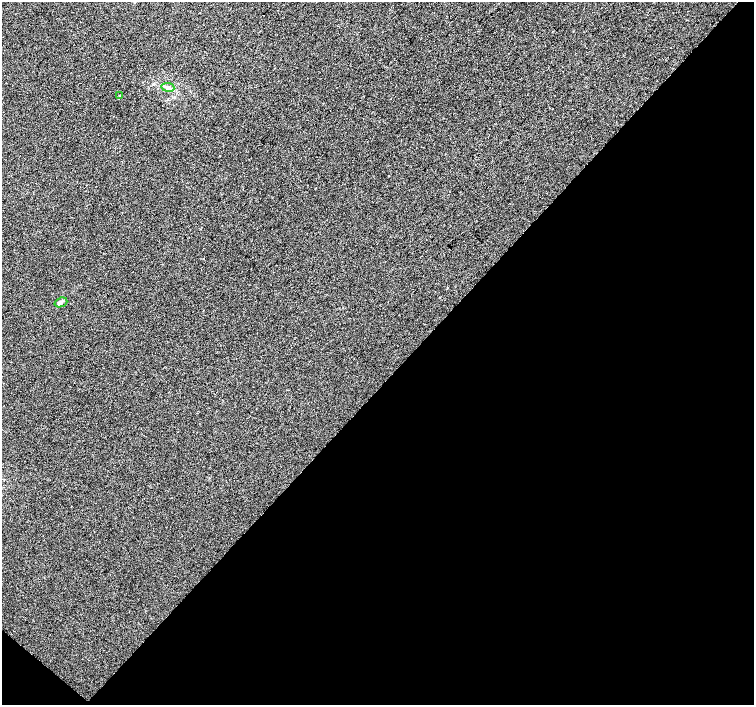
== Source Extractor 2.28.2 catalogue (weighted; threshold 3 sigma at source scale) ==
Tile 15 of 4 x 4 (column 3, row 4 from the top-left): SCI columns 3006-4508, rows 173-1578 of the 6021 x 6033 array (HDU 1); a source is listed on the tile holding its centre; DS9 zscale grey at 2 x 2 block average (1 PNG px = mean of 2 x 2 image px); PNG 756 x 707 px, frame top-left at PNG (2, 2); each listed source drawn as its Kron ellipse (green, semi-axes under 4 px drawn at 4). Shown black and unused: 46% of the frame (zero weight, under 2 of 3 exposures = <1% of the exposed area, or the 3 px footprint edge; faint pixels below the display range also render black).
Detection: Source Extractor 2.28.2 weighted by HDU 2 'WHT'; one run over the whole footprint, this tile lists its part. Background 0.00624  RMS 0.005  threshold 0.0223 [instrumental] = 3 sigma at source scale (4.5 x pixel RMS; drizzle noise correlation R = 1.50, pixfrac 1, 0.0396/0.0396 arcsec/px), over >= 5 px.
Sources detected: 3; all 3 listed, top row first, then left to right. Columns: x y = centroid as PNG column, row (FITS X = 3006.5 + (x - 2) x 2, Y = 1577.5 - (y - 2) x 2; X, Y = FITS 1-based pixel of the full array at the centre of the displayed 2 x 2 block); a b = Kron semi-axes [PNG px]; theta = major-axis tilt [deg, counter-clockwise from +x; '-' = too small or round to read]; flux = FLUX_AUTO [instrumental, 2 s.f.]
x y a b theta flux
168 87 6 4 -9 4.2
120 95 2 2 - 1.7
61 302 6 4 21 3.3